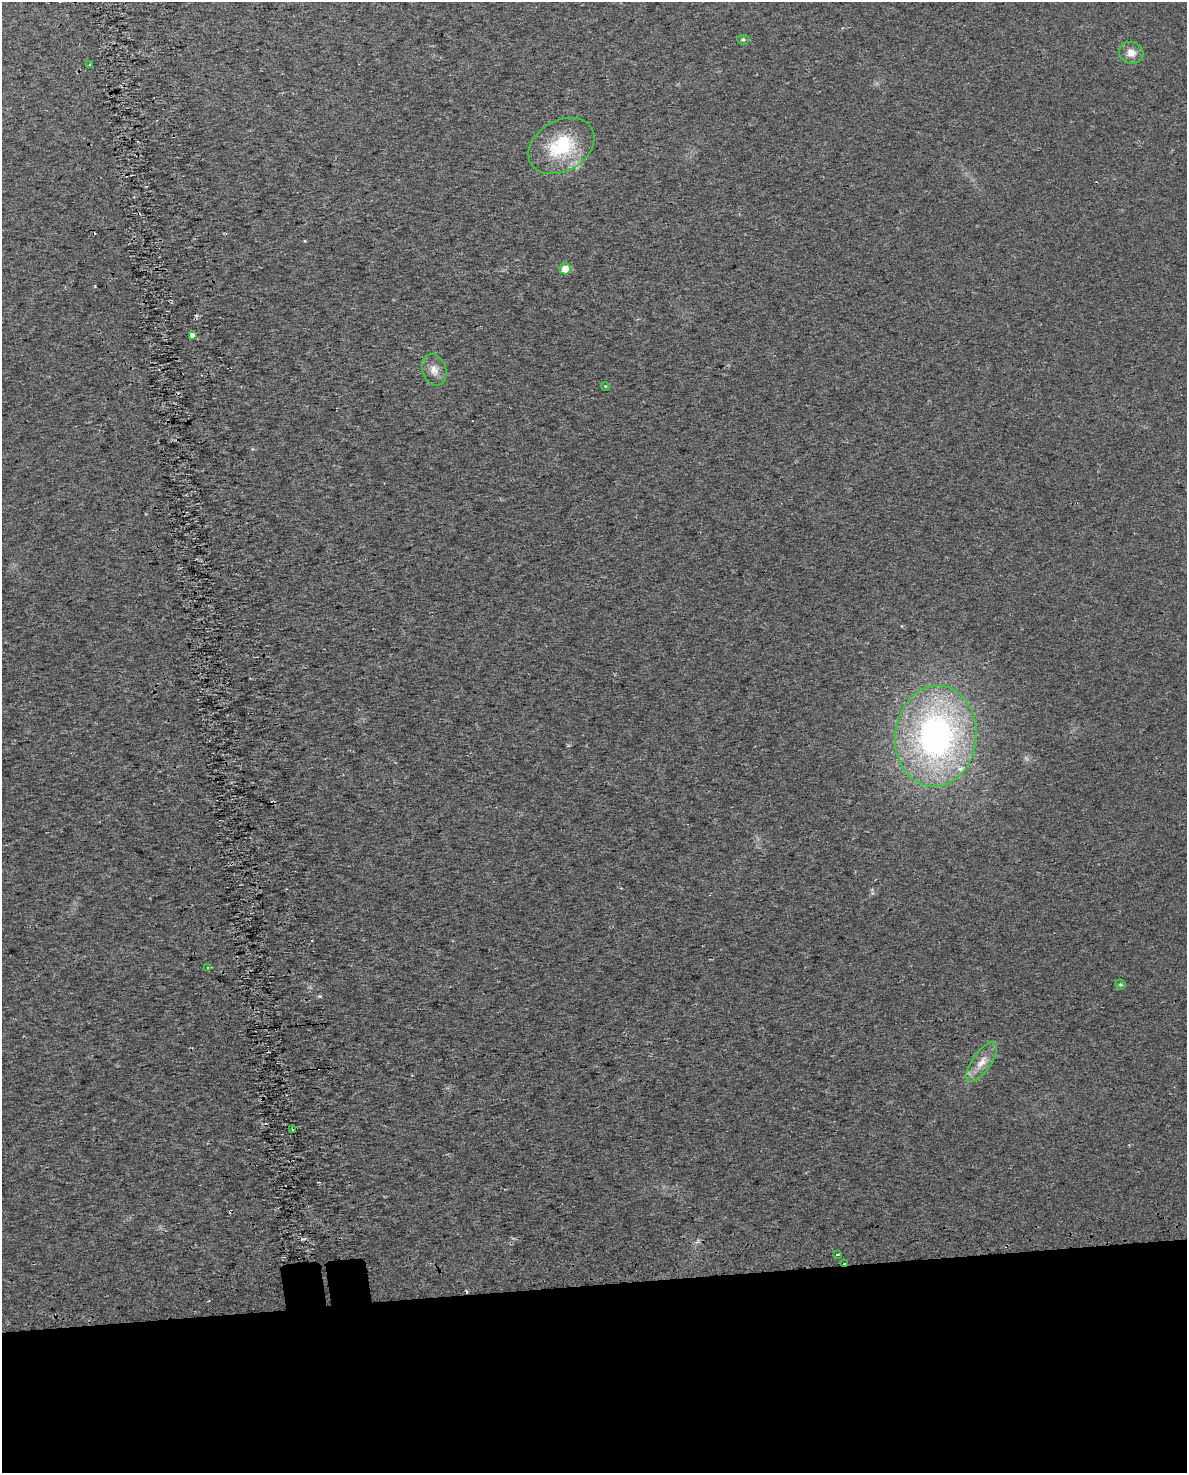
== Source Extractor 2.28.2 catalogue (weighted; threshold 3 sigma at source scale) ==
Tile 11 of 4 x 3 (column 3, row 3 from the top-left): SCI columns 2419-3603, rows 112-1582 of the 4835 x 4593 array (HDU 1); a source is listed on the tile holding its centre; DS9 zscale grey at full resolution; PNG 1189 x 1475 px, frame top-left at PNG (2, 2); each listed source drawn as its Kron ellipse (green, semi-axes under 4 px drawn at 4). Shown black and unused: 13% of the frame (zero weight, under 2 of 3 exposures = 4% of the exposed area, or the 3 px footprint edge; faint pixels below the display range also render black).
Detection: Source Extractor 2.28.2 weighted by HDU 2 'WHT'; one run over the whole footprint, this tile lists its part. Background 0.0222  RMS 0.01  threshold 0.0457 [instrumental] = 3 sigma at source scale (4.5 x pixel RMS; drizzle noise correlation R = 1.50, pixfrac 1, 0.0396/0.0396 arcsec/px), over >= 5 px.
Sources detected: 19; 1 too faint to see at this stretch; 3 cosmic-ray / hot-pixel residue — neither listed nor drawn; the other 15 listed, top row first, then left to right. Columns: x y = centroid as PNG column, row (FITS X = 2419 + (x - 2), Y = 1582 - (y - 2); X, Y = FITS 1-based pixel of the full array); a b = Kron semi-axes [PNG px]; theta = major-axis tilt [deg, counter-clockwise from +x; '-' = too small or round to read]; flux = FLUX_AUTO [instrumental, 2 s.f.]
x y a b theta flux
743 39 6 5 - 1.9
1131 53 12 11 - 8.9
90 64 3 3 - 2.9
561 146 35 25 30 64
565 269 5 5 - 13
192 335 3 3 - 210
434 370 16 11 -72 9.5
605 386 4 3 - 0.78
936 736 50 40 84 320
208 968 4 3 - 27
1120 984 5 5 - 1.7
982 1062 23 9 55 14
292 1129 3 2 - 1.3
837 1254 3 2 - 1.7
845 1263 4 2 - 8.9
Overlapping masked pixels (flux is a lower limit): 1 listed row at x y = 845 1263
Unlisted compact peaks at least as high as the median listed source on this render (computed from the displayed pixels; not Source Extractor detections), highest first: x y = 320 996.